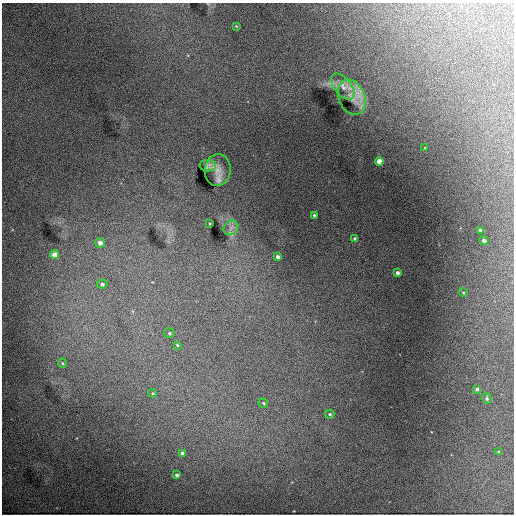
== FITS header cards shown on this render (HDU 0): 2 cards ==
NAXIS1  =                  512 / Axis length
NAXIS2  =                  512 / Axis length

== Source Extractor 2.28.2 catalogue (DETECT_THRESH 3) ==
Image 512 x 512 px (HDU 0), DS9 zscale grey, 1 PNG px = 1 image px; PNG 516 x 516 px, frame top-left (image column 1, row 512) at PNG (2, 3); each listed source drawn as its Kron ellipse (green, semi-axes under 4 px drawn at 4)
Background 9550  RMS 97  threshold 291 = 3 sigma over >= 5 px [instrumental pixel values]
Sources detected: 30; all 30 listed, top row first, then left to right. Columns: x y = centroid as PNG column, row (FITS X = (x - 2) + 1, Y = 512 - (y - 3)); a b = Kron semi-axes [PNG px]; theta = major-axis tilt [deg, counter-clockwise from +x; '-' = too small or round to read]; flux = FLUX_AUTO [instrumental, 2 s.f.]
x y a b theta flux
236 26 4 3 - 4700
343 87 15 8 -51 53000
352 97 18 13 -67 77000
425 148 3 2 - 5700
379 161 4 4 - 82000
208 166 8 5 -3 24000
218 170 16 13 83 66000
314 215 3 3 - 8100
209 223 3 2 - 4700
231 228 8 6 45 28000
480 230 3 3 - 17000
355 239 4 3 - 14000
484 240 4 3 - 22000
100 243 5 5 - 43000
54 255 4 4 - 66000
277 257 4 3 - 24000
397 273 3 3 - 20000
102 284 5 4 - 15000
463 292 4 3 - 5700
169 333 5 5 - 13000
177 345 4 3 - 8500
62 363 4 4 - 7300
477 389 4 3 - 15000
153 393 4 4 - 6500
487 399 5 4 - 15000
263 403 5 4 - 9500
330 414 5 4 - 13000
498 452 3 2 - 5200
182 453 4 4 - 23000
177 475 3 3 - 16000